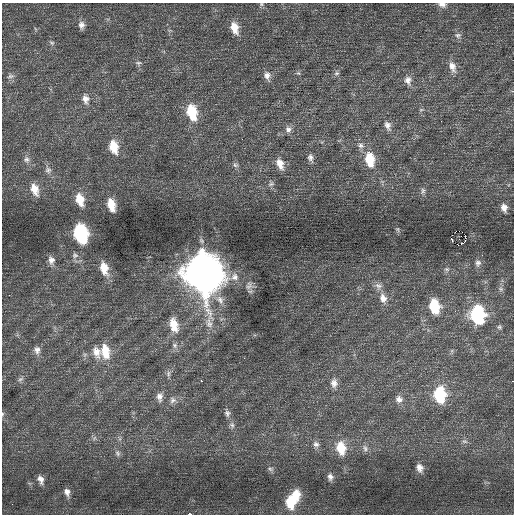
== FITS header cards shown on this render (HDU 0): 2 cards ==
NAXIS1  =                  512 / Axis length
NAXIS2  =                  512 / Axis length

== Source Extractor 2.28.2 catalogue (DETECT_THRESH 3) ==
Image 512 x 512 px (HDU 0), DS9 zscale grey, 1 PNG px = 1 image px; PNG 516 x 516 px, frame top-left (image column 1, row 512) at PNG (2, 3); no overlay
Background 0.304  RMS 0.72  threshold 2.15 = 3 sigma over >= 5 px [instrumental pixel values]
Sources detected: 85; all 85 listed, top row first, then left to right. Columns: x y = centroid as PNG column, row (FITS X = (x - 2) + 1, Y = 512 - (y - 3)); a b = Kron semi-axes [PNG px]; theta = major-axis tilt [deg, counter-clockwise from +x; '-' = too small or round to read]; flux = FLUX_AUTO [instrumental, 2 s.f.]
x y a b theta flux
261 4 6 5 - 79
442 4 11 7 -9 230
81 25 10 7 -86 240
234 28 14 8 -72 660
458 35 9 8 - 180
52 43 7 5 -18 91
138 63 8 5 2 110
452 67 15 9 -69 390
298 73 6 4 -41 73
336 73 7 6 - 110
11 76 10 5 13 130
267 76 12 8 -75 260
408 80 12 9 -83 310
85 99 12 9 -77 340
421 110 6 4 1 58
192 112 16 10 -76 1700
441 121 2 2 - 51
388 126 13 7 -68 260
288 129 9 8 - 200
361 145 9 7 -28 200
113 147 15 9 -76 940
310 158 10 6 -75 180
26 159 9 8 - 180
370 160 15 9 -80 1300
280 164 14 8 -68 460
235 165 7 7 - 120
48 170 8 8 - 180
271 184 9 5 11 120
35 189 14 8 -70 560
423 191 9 6 88 130
80 200 13 8 -73 850
111 205 12 7 -75 760
504 208 9 7 -72 280
397 229 7 5 -72 70
81 233 13 9 -76 5700
461 236 2 2 - 41
451 239 4 2 - 130
465 240 3 2 - 66
461 244 3 3 - 220
75 255 9 8 - 170
51 260 10 8 -76 260
478 263 9 8 - 160
104 268 16 9 -75 730
447 269 7 5 -19 96
203 273 20 15 -75 99000
249 286 12 9 64 260
378 286 11 9 -26 260
9 295 2 2 - 41
383 298 14 10 -72 450
220 300 14 9 -52 360
434 306 12 9 -78 1600
478 315 13 10 -80 5200
174 325 17 9 -75 820
499 327 6 5 - 84
175 345 8 7 - 150
37 350 10 9 - 260
105 351 17 10 -78 980
96 352 16 10 -66 490
244 358 2 2 - 21
168 374 9 5 84 130
20 379 8 6 39 130
201 381 2 2 - 310
512 381 3 2 - 53
334 383 11 9 85 300
439 394 14 10 -84 2600
160 397 12 8 -89 280
399 399 10 9 - 250
172 400 9 8 - 210
227 413 9 7 -77 160
2 414 6 4 89 60
232 425 9 7 -59 170
94 438 7 4 71 84
464 441 8 5 -7 110
316 444 9 8 - 210
341 448 16 11 -79 1100
365 448 10 7 -75 180
117 453 9 6 -64 140
419 468 10 8 -73 320
270 469 9 5 -18 130
330 477 10 8 -83 240
41 479 10 7 -71 280
67 492 11 7 -73 270
296 494 13 11 -80 760
290 502 15 12 -84 1400
190 514 4 2 - 280
At the frame edge (FLAGS 8, measured only in part): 5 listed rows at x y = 261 4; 442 4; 512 381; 2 414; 190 514